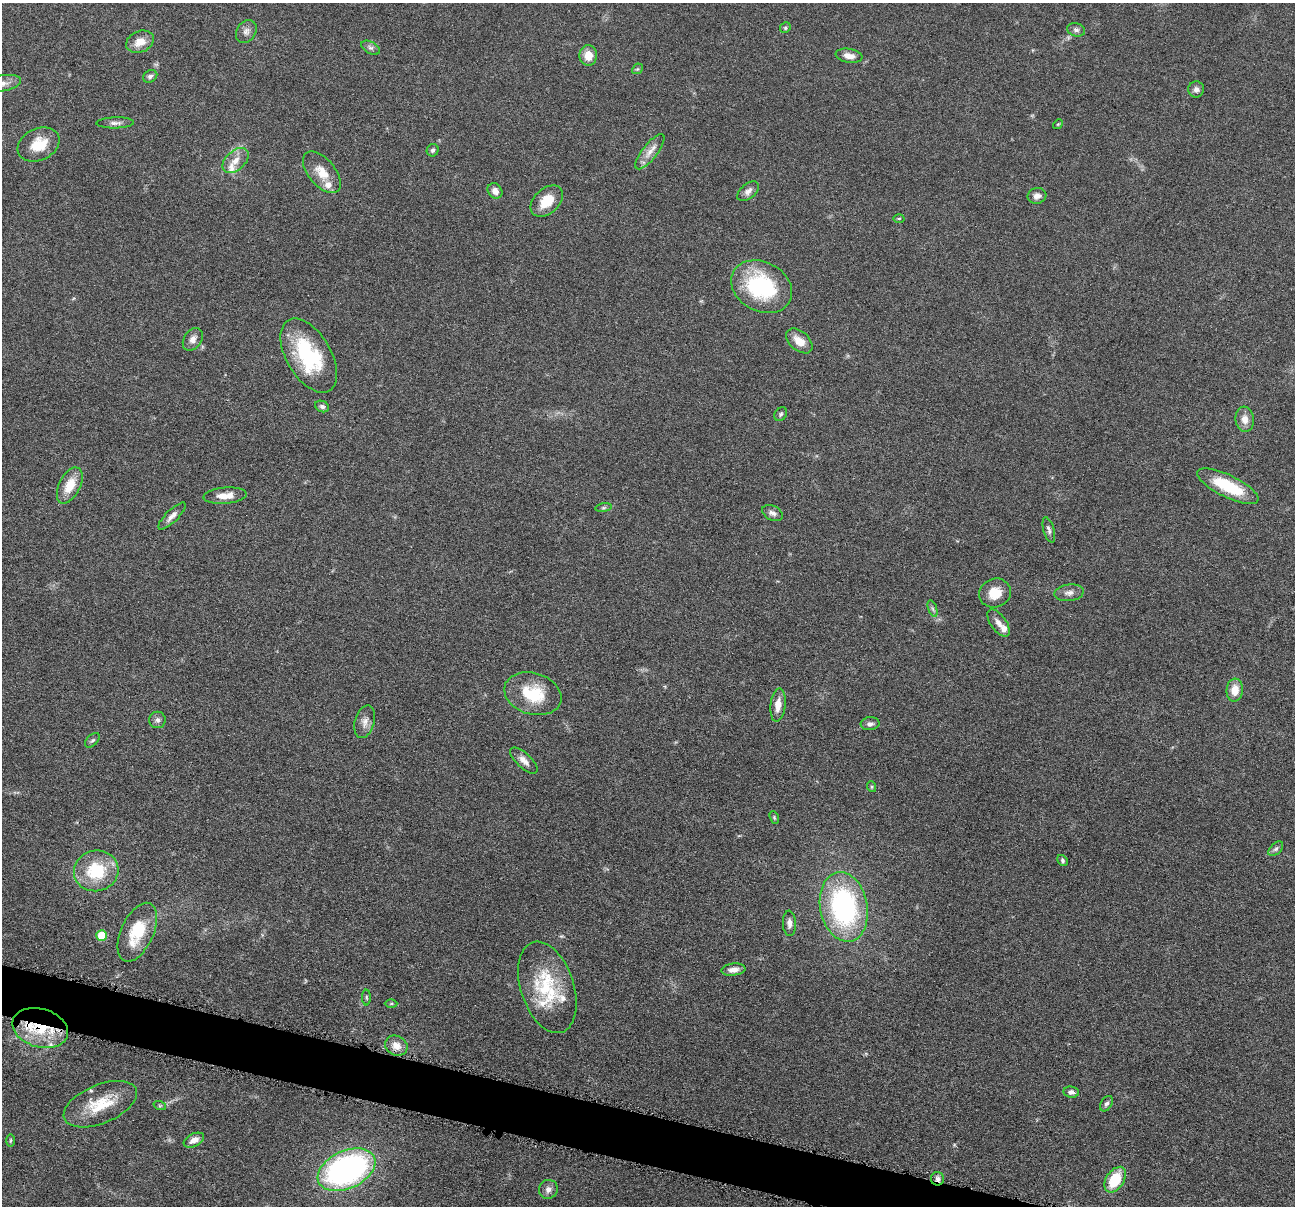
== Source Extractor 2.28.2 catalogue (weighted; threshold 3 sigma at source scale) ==
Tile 6 of 4 x 4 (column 2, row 2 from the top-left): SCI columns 1299-2591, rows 2663-3866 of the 5183 x 5199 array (HDU 1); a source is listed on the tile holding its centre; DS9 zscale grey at full resolution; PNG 1297 x 1208 px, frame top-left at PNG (2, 3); each listed source drawn as its Kron ellipse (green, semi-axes under 4 px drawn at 4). Shown black and unused: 3% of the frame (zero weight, under 4 of 8 exposures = <1% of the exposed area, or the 3 px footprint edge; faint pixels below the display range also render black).
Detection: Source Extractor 2.28.2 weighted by HDU 2 'WHT'; one run over the whole footprint, this tile lists its part. Background 0.0372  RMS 0.0038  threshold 0.0156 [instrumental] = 3 sigma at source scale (4.09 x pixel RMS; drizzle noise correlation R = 1.36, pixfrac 0.8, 0.05/0.05 arcsec/px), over >= 5 px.
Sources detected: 81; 7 inside a brighter listed object's ellipse — not listed separately; the other 74 listed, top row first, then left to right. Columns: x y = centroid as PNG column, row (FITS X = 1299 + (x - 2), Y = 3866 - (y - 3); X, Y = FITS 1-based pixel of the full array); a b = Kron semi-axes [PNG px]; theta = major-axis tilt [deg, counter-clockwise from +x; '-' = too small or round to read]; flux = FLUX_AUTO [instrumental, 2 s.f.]
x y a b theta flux
785 28 5 5 - 0.7
1076 30 9 6 -17 1.1
246 31 12 9 57 1.8
140 42 14 10 23 4.5
371 48 10 6 -28 1
588 55 10 9 - 4.8
849 56 13 7 -9 2.5
637 69 6 4 42 0.52
150 76 7 6 - 0.94
2 83 19 8 10 2.9
1196 89 8 8 - 1.3
115 123 19 5 1 1.6
1058 124 5 4 - 0.39
38 145 22 16 25 8.6
433 150 6 6 - 0.79
650 152 21 7 52 3.5
235 161 15 9 42 3.7
322 172 25 13 -50 6.1
495 191 8 7 - 2.2
748 191 13 7 40 1.9
1037 196 9 8 - 1.9
547 201 19 12 42 7.7
899 218 5 3 - 0.36
762 287 32 24 -28 34
193 339 12 8 55 2
799 341 15 9 -41 4.6
309 355 41 22 -60 30
322 406 7 5 -23 0.92
781 414 7 5 52 0.76
1245 419 12 9 -83 3.1
70 485 19 10 63 7.2
1228 486 33 11 -26 17
225 496 22 8 4 4.1
604 508 8 4 9 0.63
772 513 11 7 -28 1.5
172 516 18 6 44 2.3
1049 530 13 5 -74 1.2
995 593 16 14 23 6.4
1069 593 14 8 6 2.1
933 609 8 4 -71 0.77
999 623 16 7 -54 2.4
1235 690 11 8 84 4.9
533 694 29 20 -17 15
778 705 17 7 84 3.9
157 720 8 8 - 1.3
365 722 16 9 74 2.6
870 724 9 6 4 1.3
92 740 9 5 43 0.82
524 761 17 7 -43 2.5
872 787 5 3 - 0.43
774 818 7 4 -71 0.45
1276 849 9 5 44 1
1063 861 6 4 -50 0.62
96 871 22 20 12 17
844 907 35 23 -79 64
789 923 13 6 -88 1.8
137 932 31 16 65 15
102 935 5 5 - 11
733 970 12 6 7 2.3
547 987 47 26 -72 23
366 997 8 4 -89 0.5
391 1004 6 4 2 0.55
40 1028 28 19 -17 18
396 1046 12 9 -29 3.3
1071 1092 8 5 -7 1.4
100 1104 39 19 23 13
1106 1104 8 5 55 0.98
160 1106 6 4 -18 0.55
10 1140 6 3 89 0.4
194 1140 11 6 26 2.5
347 1170 30 19 25 100
938 1179 6 6 - 1.3
1115 1180 14 9 57 12
548 1189 9 9 - 1.9
Overlapping masked pixels (flux is a lower limit): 2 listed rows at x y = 40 1028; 938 1179
Isophote crosses this tile's border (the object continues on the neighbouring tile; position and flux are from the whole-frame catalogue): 1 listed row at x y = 2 83